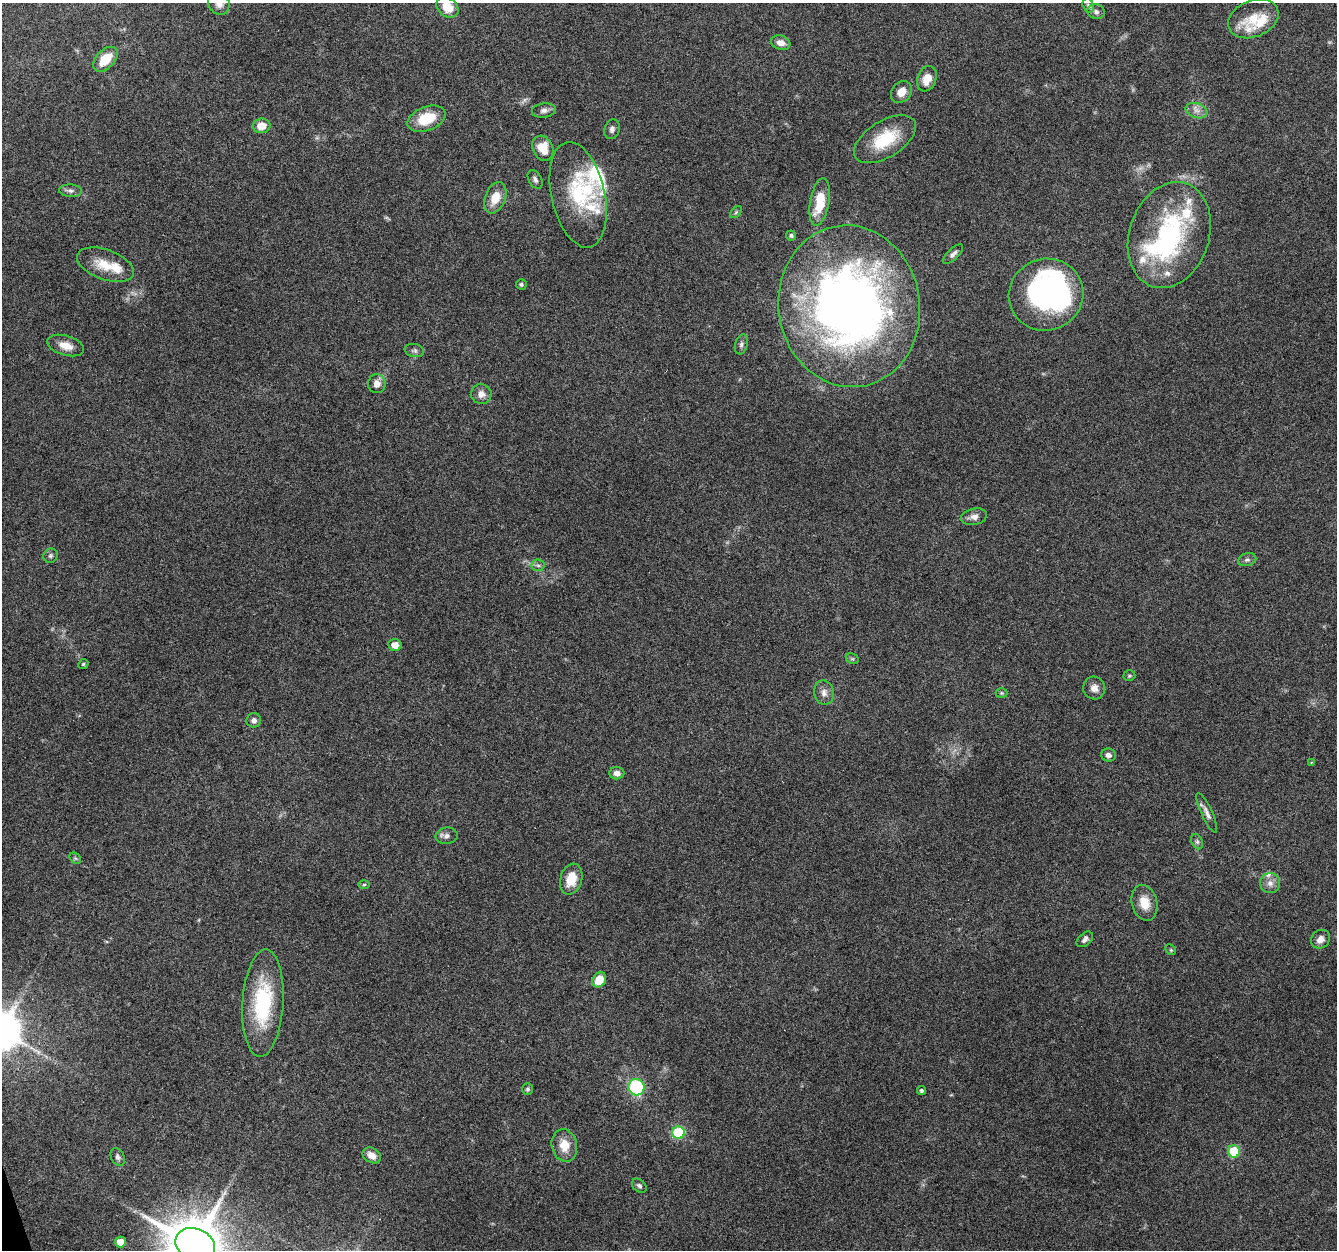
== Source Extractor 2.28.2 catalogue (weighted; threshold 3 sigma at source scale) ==
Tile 7 of 4 x 4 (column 3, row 2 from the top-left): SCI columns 2671-4005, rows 2553-3800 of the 5340 x 5160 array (HDU 1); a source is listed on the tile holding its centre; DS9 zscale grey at full resolution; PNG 1339 x 1252 px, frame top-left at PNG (2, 3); each listed source drawn as its Kron ellipse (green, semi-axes under 4 px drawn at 4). Shown black and unused: <1% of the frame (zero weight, under 4 of 8 exposures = <1% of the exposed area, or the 3 px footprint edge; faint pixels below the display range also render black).
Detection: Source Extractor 2.28.2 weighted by HDU 2 'WHT'; one run over the whole footprint, this tile lists its part. Background 0.0853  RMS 0.0039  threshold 0.0161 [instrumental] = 3 sigma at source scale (4.09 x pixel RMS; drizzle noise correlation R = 1.36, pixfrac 0.8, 0.0396/0.0396 arcsec/px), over >= 5 px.
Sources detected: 85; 2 inside a brighter object's white glare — neither listed nor drawn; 10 inside a brighter listed object's ellipse — not listed separately; the other 73 listed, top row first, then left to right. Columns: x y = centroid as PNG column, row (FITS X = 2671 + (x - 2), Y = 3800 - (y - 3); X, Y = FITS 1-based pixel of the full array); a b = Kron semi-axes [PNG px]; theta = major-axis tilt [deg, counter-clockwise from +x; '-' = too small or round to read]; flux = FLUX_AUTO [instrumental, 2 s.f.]
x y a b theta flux
219 3 12 10 -64 2.9
1088 5 7 5 -73 0.7
447 7 12 9 -39 6.5
1096 12 9 7 -17 1.2
1253 19 26 18 23 8.4
781 43 10 7 -17 2.7
105 59 15 9 46 7.8
927 79 13 9 69 4.7
901 92 12 9 48 3.6
544 110 12 7 8 1.7
1196 110 11 7 -17 2.2
426 119 20 12 21 11
261 126 9 7 6 4.7
612 129 10 7 72 1.4
885 139 34 18 32 16
543 148 13 10 -64 6.9
535 180 10 6 -60 1.2
70 191 11 6 -2 1.3
578 195 54 26 -77 25
495 198 16 10 68 5.9
820 202 24 9 80 12
736 212 7 4 46 0.62
791 235 5 5 - 0.8
1169 235 54 40 71 53
953 254 13 5 43 1.3
105 265 30 15 -20 8.5
521 284 5 5 - 0.75
1046 295 37 35 23 100
849 306 81 70 -81 260
741 344 10 6 73 1.2
66 346 19 10 -16 4.2
414 351 10 6 -12 1.1
377 384 9 9 - 2.7
481 394 10 10 - 2.6
974 517 13 8 12 2.2
50 556 7 6 - 0.86
1247 560 9 6 15 1.1
538 565 6 6 - 0.97
395 645 6 6 - 3.4
852 659 7 5 -29 0.6
83 664 5 4 - 0.48
1129 676 6 5 - 0.58
1094 688 11 11 - 2.6
824 693 12 10 -80 2.3
1002 693 6 5 - 0.53
254 720 7 7 - 1.4
1108 755 7 6 - 1.6
1311 762 4 3 - 0.35
617 773 7 6 - 2
1207 813 21 5 -65 2.1
447 836 11 8 7 1.6
1197 842 8 5 -64 0.88
75 858 6 5 - 0.58
571 879 16 11 73 6.9
1270 883 10 10 - 2.4
364 885 5 3 - 0.46
1144 903 18 12 -76 6
1085 939 9 6 42 1.3
1320 939 10 9 - 2.3
1171 950 6 4 -45 0.55
599 980 8 6 57 7.1
263 1003 54 20 87 30
637 1087 8 8 - 26
528 1089 6 5 - 0.7
922 1091 4 4 - 0.73
679 1133 6 6 - 25
564 1145 16 12 -76 6
1234 1151 6 6 - 13
372 1155 10 7 -32 3.5
118 1157 9 6 -65 1.1
639 1186 8 6 -41 0.97
120 1242 6 5 - 3.7
195 1245 20 16 -24 2300
Isophote crosses this tile's border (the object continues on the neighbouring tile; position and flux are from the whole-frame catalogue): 3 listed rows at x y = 219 3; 447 7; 195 1245